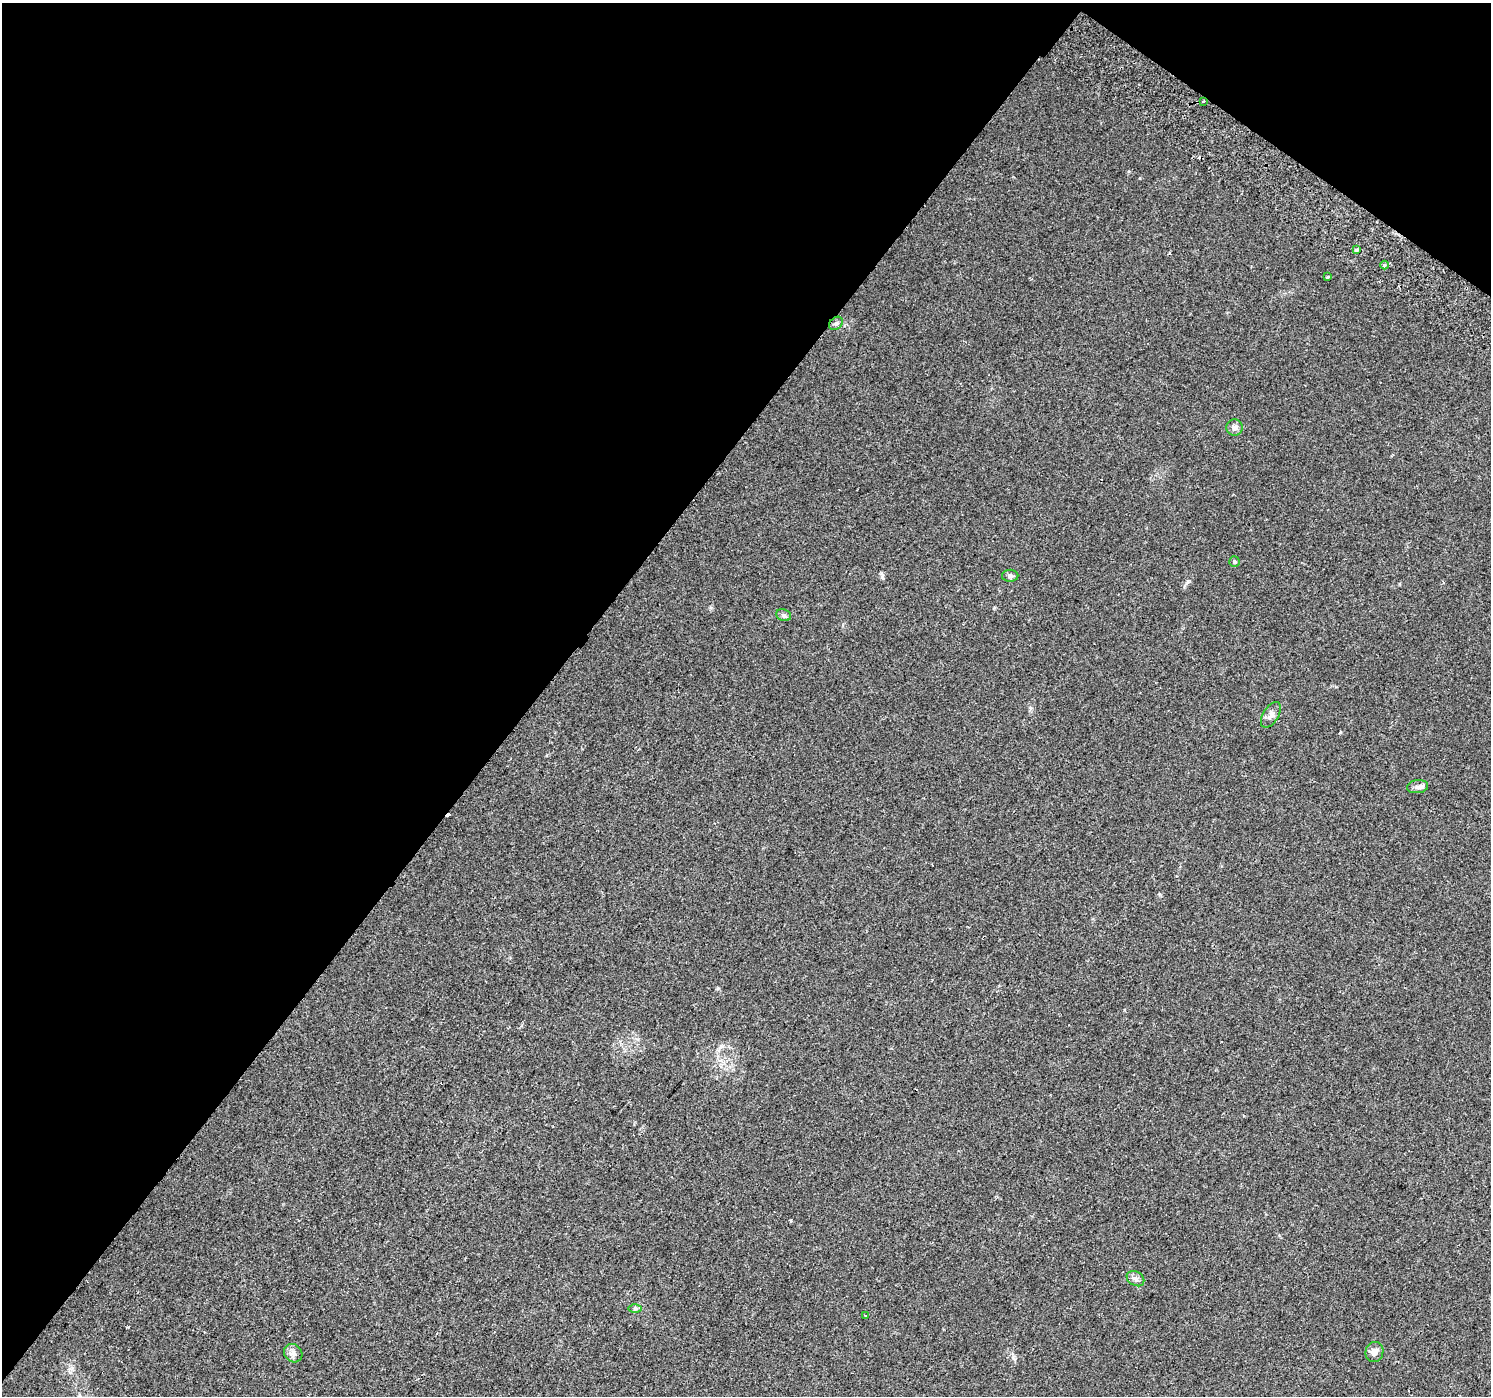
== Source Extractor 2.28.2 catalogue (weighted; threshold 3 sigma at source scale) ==
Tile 2 of 4 x 4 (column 2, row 1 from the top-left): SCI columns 1533-3021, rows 4476-5869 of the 6035 x 6098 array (HDU 1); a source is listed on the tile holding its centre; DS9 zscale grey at full resolution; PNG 1493 x 1398 px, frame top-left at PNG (2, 3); each listed source drawn as its Kron ellipse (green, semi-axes under 4 px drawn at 4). Shown black and unused: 39% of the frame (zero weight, under 2 of 3 exposures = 3% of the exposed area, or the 3 px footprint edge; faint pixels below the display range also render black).
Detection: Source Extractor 2.28.2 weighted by HDU 2 'WHT'; one run over the whole footprint, this tile lists its part. Background 0.0438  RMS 0.0054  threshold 0.0244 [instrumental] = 3 sigma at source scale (4.5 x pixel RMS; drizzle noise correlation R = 1.50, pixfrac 1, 0.0396/0.0396 arcsec/px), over >= 5 px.
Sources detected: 20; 3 cosmic-ray / hot-pixel residue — neither listed nor drawn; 1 inside a brighter listed object's ellipse — not listed separately; the other 16 listed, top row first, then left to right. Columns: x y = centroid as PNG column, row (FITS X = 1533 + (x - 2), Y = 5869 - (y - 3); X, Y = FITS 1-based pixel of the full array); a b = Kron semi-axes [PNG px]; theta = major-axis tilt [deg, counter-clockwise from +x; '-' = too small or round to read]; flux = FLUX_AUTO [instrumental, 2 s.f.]
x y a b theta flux
1203 101 3 2 - 1.1
1357 250 3 3 - 15
1384 265 4 4 - 1.5
1328 277 3 2 - 0.75
836 323 8 6 41 1.2
1235 427 8 8 - 2
1234 562 5 5 - 0.85
1010 576 8 6 0 1.4
784 615 7 5 -22 1.4
1271 715 14 7 59 2.7
1418 787 11 6 8 1.9
1135 1279 9 7 -32 1.9
635 1308 6 4 1 1
865 1316 3 2 - 0.63
1374 1352 10 9 - 3.1
293 1353 10 8 -45 2.5
Unlisted compact peaks at least as high as the median listed source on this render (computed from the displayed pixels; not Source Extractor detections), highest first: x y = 882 577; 1188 581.